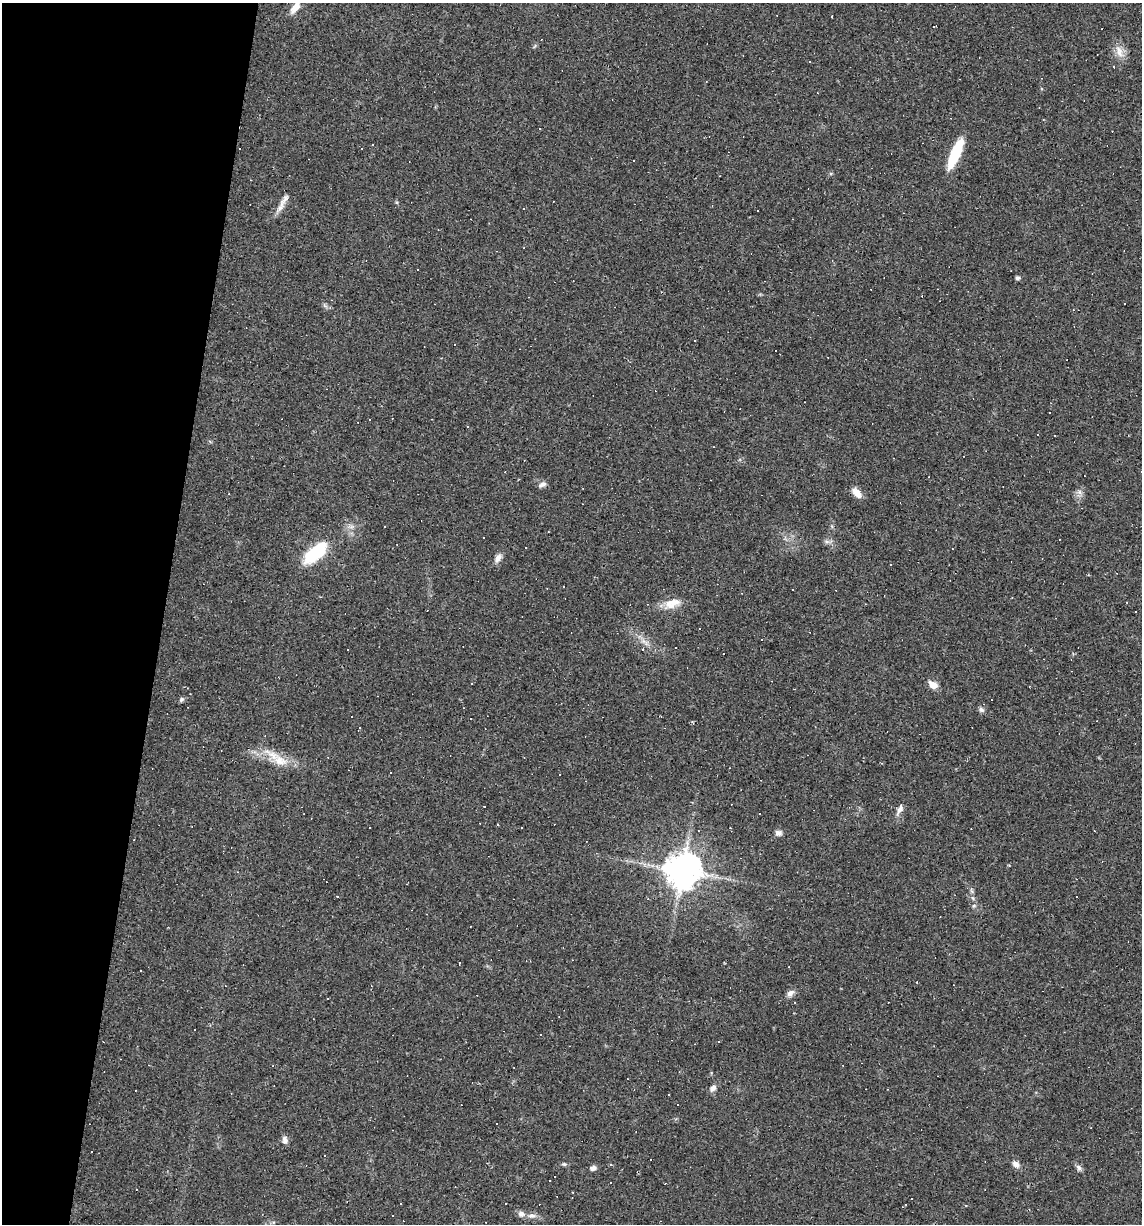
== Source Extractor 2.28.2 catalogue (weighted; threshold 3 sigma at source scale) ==
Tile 9 of 4 x 4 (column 1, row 3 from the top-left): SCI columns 114-1253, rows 1223-2444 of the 4907 x 4887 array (HDU 1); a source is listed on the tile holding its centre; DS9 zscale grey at full resolution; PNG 1144 x 1226 px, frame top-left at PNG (2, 3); no overlay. Shown black and unused: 14% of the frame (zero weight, under 2 of 3 exposures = <1% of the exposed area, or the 3 px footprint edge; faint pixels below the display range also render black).
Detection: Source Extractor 2.28.2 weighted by HDU 2 'WHT'; one run over the whole footprint, this tile lists its part. Background 0.0627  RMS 0.0068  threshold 0.0305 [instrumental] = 3 sigma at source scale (4.5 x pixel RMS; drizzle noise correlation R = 1.50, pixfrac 1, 0.05/0.05 arcsec/px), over >= 5 px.
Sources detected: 110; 52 cosmic-ray / hot-pixel residue — not listed; the other 58 listed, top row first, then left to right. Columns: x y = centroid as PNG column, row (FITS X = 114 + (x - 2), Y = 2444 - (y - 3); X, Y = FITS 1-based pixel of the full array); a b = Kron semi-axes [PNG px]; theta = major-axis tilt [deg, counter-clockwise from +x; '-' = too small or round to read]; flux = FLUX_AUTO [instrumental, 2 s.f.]
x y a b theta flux
295 7 15 7 55 6.4
1119 51 19 8 -76 6.1
810 61 3 3 - 5.7
955 154 29 8 66 30
634 161 3 3 - 3.7
284 200 25 6 58 4.8
417 270 3 2 - 0.75
1017 278 5 4 - 1.3
695 340 2 2 - 0.6
467 427 3 2 - 0.76
542 484 11 6 26 2.2
1079 492 7 5 -89 1.9
857 493 14 8 -51 5.1
483 538 3 2 - 0.78
316 552 33 14 43 31
498 558 12 7 62 3.4
891 565 3 3 - 4
1127 602 2 2 - 0.52
672 603 22 12 21 9.1
1135 611 3 2 - 0.77
761 640 3 3 - 2.9
348 649 3 2 - 0.99
933 685 11 7 -35 5.3
182 699 7 6 - 1.3
981 710 8 6 -45 1.8
352 717 3 2 - 0.56
359 728 4 2 - 0.68
280 760 21 13 -27 12
484 807 3 3 - 1.1
900 809 14 6 68 3.4
760 813 3 3 - 2.1
497 825 2 2 - 0.68
522 828 3 2 - 0.9
730 828 3 2 - 0.46
778 833 9 7 -11 2.3
682 871 11 10 - 1400
337 896 3 2 - 0.61
974 906 6 4 -17 0.94
459 963 3 3 - 2.2
140 970 3 3 - 1.3
917 982 3 2 - 0.4
790 993 10 7 36 3.1
149 1065 3 2 - 0.42
273 1066 4 2 - 0.51
713 1088 10 7 51 2.7
668 1095 3 3 - 0.98
284 1140 10 6 -83 2.7
324 1155 3 3 - 4.4
564 1164 7 5 -2 1.2
1016 1164 9 7 -46 3.2
610 1165 3 3 - 0.84
1079 1167 9 6 -52 1.9
593 1168 8 6 25 2.3
401 1204 2 2 - 0.42
966 1206 4 3 - 0.62
521 1214 8 8 - 2.9
393 1216 2 2 - 0.61
532 1216 11 6 6 3
Isophote crosses this tile's border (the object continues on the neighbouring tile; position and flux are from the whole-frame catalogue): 1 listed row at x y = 295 7
Unlisted compact peaks at least as high as the median listed source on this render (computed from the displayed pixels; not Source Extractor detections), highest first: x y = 973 898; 396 202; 831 174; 827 542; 643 641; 325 306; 1009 865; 760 294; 832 526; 1042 89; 740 459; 711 1073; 210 441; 1099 758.